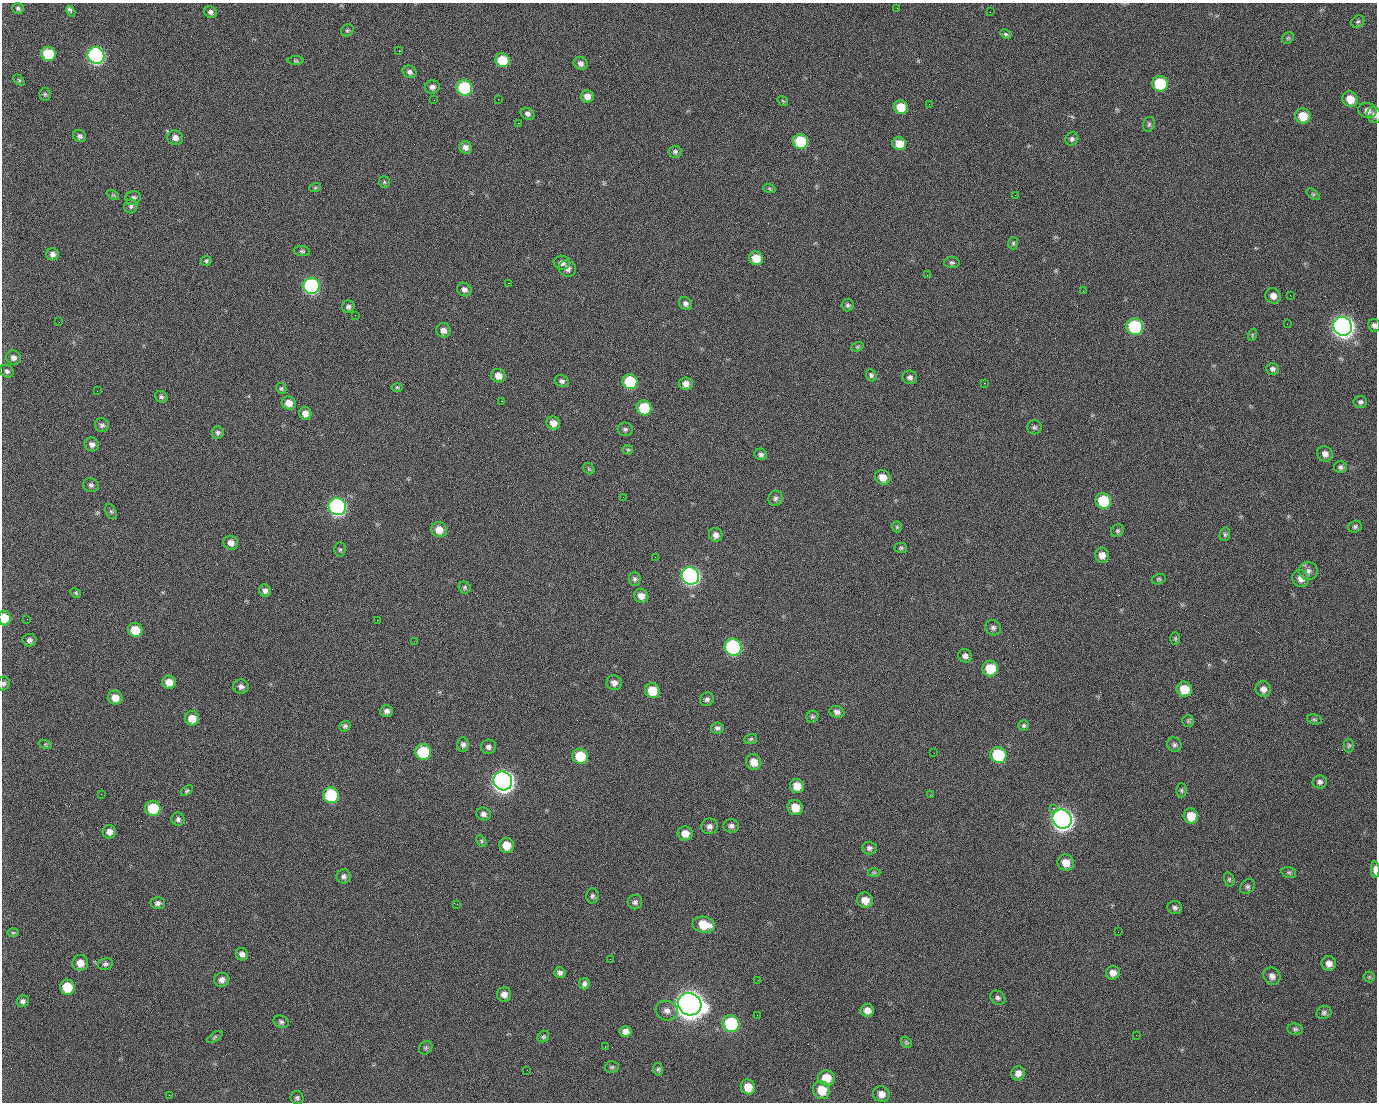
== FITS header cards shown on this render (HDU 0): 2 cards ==
NAXIS1  =                 1375 / length of data axis 1
NAXIS2  =                 1100 / length of data axis 2

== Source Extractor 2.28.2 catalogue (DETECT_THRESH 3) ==
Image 1375 x 1100 px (HDU 0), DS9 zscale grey, 1 PNG px = 1 image px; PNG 1379 x 1104 px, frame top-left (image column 1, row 1100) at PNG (2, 3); each listed source drawn as its Kron ellipse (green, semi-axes under 4 px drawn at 4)
Background 1450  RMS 29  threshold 86.2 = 3 sigma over >= 5 px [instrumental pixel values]
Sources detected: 252; all 252 listed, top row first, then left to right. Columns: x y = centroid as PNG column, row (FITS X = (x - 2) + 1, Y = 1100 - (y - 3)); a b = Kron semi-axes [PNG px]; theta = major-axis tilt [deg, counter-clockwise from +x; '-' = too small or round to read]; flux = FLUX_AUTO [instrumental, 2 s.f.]
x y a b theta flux
18 8 6 5 - 3.7e+03
897 8 2 2 - 9.4e+02
71 11 6 3 -59 6.5e+03
210 12 6 5 - 6.6e+03
990 12 3 2 - 1.6e+03
1358 22 7 5 39 3.6e+03
347 30 7 5 41 3.4e+03
1006 34 6 4 -27 3.5e+03
1288 38 6 5 - 3.0e+03
399 51 2 2 - 2.3e+04
48 54 7 7 - 7.4e+04
96 55 8 8 - 5.1e+05
502 60 7 6 - 5.7e+04
296 61 8 4 0 2.4e+03
581 63 7 6 - 8.4e+03
409 72 7 6 - 5.9e+03
19 80 6 4 -45 2.3e+03
1160 84 8 7 - 1.0e+05
432 87 7 6 - 7.3e+03
464 88 8 7 - 1.8e+05
45 94 6 5 - 3.0e+03
587 96 6 6 - 1.3e+04
498 99 2 2 - 1.3e+03
1350 99 8 7 - 2.6e+04
434 100 2 2 - 4.1e+03
783 101 6 3 -35 2.1e+03
929 104 2 2 - 8.0e+02
901 107 7 6 - 3.6e+04
1367 111 9 7 -18 1.1e+04
528 114 7 5 -26 6.4e+03
1374 115 8 6 -71 7.1e+03
1303 116 8 7 - 3.6e+04
518 123 2 2 - 2.4e+04
1149 124 7 5 74 3.9e+03
80 136 7 6 - 5.8e+03
175 138 8 7 - 1.1e+04
1072 139 7 6 - 4.8e+03
801 141 8 7 - 9.2e+04
899 144 7 6 - 3.0e+04
465 147 6 6 - 9.7e+03
675 152 6 6 - 4.4e+03
384 182 6 5 - 2.7e+03
315 188 6 4 19 2.3e+03
769 188 6 4 -19 2.6e+03
1313 194 7 4 -36 3.1e+03
113 195 6 4 -32 2.4e+03
1015 195 2 2 - 6.8e+03
133 198 8 6 21 6.7e+03
131 206 7 6 - 5.0e+03
1013 243 6 5 - 3.0e+03
302 251 8 5 -8 3.8e+03
52 254 6 6 - 8.7e+03
756 258 7 6 - 3.2e+04
206 261 5 4 - 3.1e+03
562 263 8 7 - 8.4e+03
952 263 7 5 -1 3.8e+03
567 269 9 8 - 1.1e+04
927 275 2 2 - 8.5e+02
508 283 2 2 - 5.7e+04
311 286 8 8 - 3.2e+05
464 290 7 6 - 7.8e+03
1083 291 2 2 - 3.3e+03
1290 295 3 2 - 2.0e+03
1273 296 8 7 - 1.1e+04
686 303 7 6 - 6.3e+03
848 305 6 6 - 4.4e+03
348 307 6 6 - 5.6e+03
355 315 2 2 - 9.7e+02
59 322 3 2 - 1.4e+03
1287 324 2 2 - 1.1e+03
1374 325 6 6 - 6.0e+03
1342 326 10 9 - 1.4e+06
1135 327 8 8 - 1.8e+05
443 330 7 7 - 9.8e+03
1252 335 6 4 72 2.8e+03
857 347 6 4 17 2.5e+03
13 358 7 7 - 8.7e+03
1272 369 6 6 - 5.2e+03
7 371 7 6 - 5.2e+03
871 375 6 5 - 4.0e+03
498 376 7 6 - 1.5e+04
910 377 7 7 - 6.7e+03
562 381 7 5 -23 5.0e+03
630 382 7 7 - 9.2e+04
984 383 2 2 - 2.0e+04
686 384 7 6 - 1.1e+04
397 387 6 4 -1 2.7e+03
281 388 6 5 - 2.9e+03
97 391 2 2 - 1.2e+03
161 397 6 5 - 4.4e+03
501 401 3 2 - 5.8e+04
1360 402 7 6 - 5.1e+03
289 403 7 6 - 1.9e+04
644 408 7 7 - 6.9e+04
305 413 6 6 - 1.4e+04
553 423 7 6 - 1.5e+04
102 425 7 6 - 5.2e+03
1034 427 7 7 - 4.4e+03
625 429 7 7 - 4.9e+03
218 433 6 6 - 4.8e+03
92 444 7 7 - 8.2e+03
628 450 5 5 - 2.5e+03
761 454 6 5 - 5.5e+03
1325 454 8 7 - 9.7e+03
1341 467 6 6 - 4.8e+03
589 469 6 5 - 2.8e+03
883 477 8 7 - 2.1e+04
91 485 8 7 - 5.4e+03
623 497 2 2 - 3.1e+03
775 498 7 7 - 5.5e+03
1103 501 8 7 - 8.9e+04
337 507 9 8 - 5.6e+05
111 511 8 5 -62 3.2e+03
897 527 5 5 - 2.8e+03
1355 527 7 5 18 4.0e+03
439 530 8 7 - 2.1e+04
1118 530 7 6 - 4.2e+03
1225 534 7 5 77 3.9e+03
716 535 7 6 - 9.2e+03
231 543 7 6 - 1.0e+04
901 548 6 5 - 3.5e+03
340 549 7 5 89 3.3e+03
1102 555 7 7 - 1.4e+04
655 557 2 2 - 9.0e+02
1308 571 9 9 - 8.7e+03
690 576 9 8 - 6.7e+05
1301 578 9 8 - 1.3e+04
635 579 7 6 - 4.6e+03
1159 579 7 5 14 3.3e+03
465 588 6 5 - 3.2e+03
265 591 6 6 - 7.6e+03
76 593 6 3 -28 2.4e+03
641 596 7 6 - 1.3e+04
4 618 7 6 - 3.9e+04
27 619 2 2 - 1.7e+03
377 620 2 2 - 1.2e+04
993 628 8 7 - 5.8e+03
135 630 7 7 - 4.1e+04
1175 639 6 4 -89 2.8e+03
29 640 7 6 - 6.7e+03
414 641 2 2 - 7.3e+02
733 647 9 8 - 3.2e+05
965 656 7 6 - 7.6e+03
990 668 8 8 - 4.5e+04
169 682 7 6 - 1.9e+04
3 683 7 6 - 4.6e+03
614 683 8 7 - 1.0e+04
241 687 8 7 - 7.3e+03
1184 689 8 7 - 3.7e+04
1263 689 8 7 - 1.1e+04
652 691 7 7 - 4.4e+04
115 697 7 7 - 2.0e+04
707 699 7 6 - 5.6e+03
387 711 6 6 - 7.4e+03
837 712 7 6 - 7.9e+03
812 717 6 5 - 3.6e+03
192 718 7 7 - 2.1e+04
1314 719 7 5 -16 3.5e+03
1188 721 6 6 - 3.2e+03
345 726 6 5 - 4.1e+03
1024 726 5 5 - 3.6e+03
717 728 6 5 - 5.4e+03
751 739 6 5 - 2.9e+03
45 744 6 4 -19 2.4e+03
463 745 7 5 86 6.4e+03
1174 745 7 7 - 5.4e+03
1349 745 7 5 89 3.3e+03
488 747 7 7 - 7.1e+03
423 752 8 7 - 9.6e+04
934 753 2 2 - 1.5e+03
998 755 8 8 - 1.2e+05
580 756 8 7 - 7.1e+04
754 762 8 7 - 2.1e+04
503 781 9 9 - 1.5e+06
1320 782 7 6 - 5.7e+03
797 786 7 7 - 2.3e+04
1181 790 7 5 -90 3.5e+03
187 791 7 4 37 3.0e+03
101 794 3 2 - 2.6e+03
331 795 8 7 - 1.4e+05
930 795 2 2 - 8.1e+03
795 807 8 7 - 2.8e+04
153 808 8 7 - 7.2e+04
1053 808 2 2 - 1.6e+04
483 814 7 6 - 7.4e+03
1191 816 8 7 - 3.0e+04
178 819 7 6 - 4.9e+03
1062 819 10 9 - 1.5e+06
709 826 8 7 - 7.3e+03
731 826 7 7 - 6.6e+03
109 832 7 6 - 1.1e+04
685 833 7 7 - 1.9e+04
481 841 6 4 -62 2.7e+03
507 845 7 7 - 2.6e+04
869 848 7 6 - 5.4e+03
1066 863 8 8 - 2.3e+04
1375 870 8 4 -90 1.2e+04
874 872 6 4 0 2.9e+03
1289 873 7 5 -16 3.8e+03
344 876 7 7 - 6.1e+03
1229 879 7 5 -76 3.0e+03
1247 886 8 6 43 4.6e+03
592 896 7 6 - 4.9e+03
865 900 8 7 - 1.9e+04
635 902 7 7 - 5.6e+03
158 903 7 6 - 6.1e+03
457 904 3 2 - 1.6e+03
1175 908 7 6 - 5.5e+03
704 925 11 8 -12 4.2e+04
1118 932 2 2 - 2.5e+03
13 933 6 4 1 2.8e+03
242 954 6 6 - 7.6e+03
610 959 2 2 - 2.5e+03
80 963 8 8 - 1.8e+04
105 964 7 6 - 5.0e+03
1329 964 7 7 - 1.1e+04
560 973 5 5 - 6.1e+03
1113 973 7 7 - 1.3e+04
1272 976 9 8 - 9.4e+03
1369 977 5 5 - 2.8e+03
222 980 8 7 - 9.2e+03
758 980 2 2 - 2.0e+03
584 984 6 5 - 5.9e+03
67 987 7 7 - 5.8e+04
504 994 7 7 - 1.2e+04
998 998 8 6 -36 5.1e+03
23 1001 6 5 - 5.4e+03
690 1004 12 11 - 3.2e+06
667 1010 11 9 -22 1.2e+04
867 1010 6 6 - 1.3e+04
1324 1013 8 6 18 4.8e+03
757 1015 2 2 - 1.3e+03
281 1022 8 6 -24 4.6e+03
731 1024 8 8 - 1.9e+05
1295 1029 8 5 -8 4.2e+03
625 1031 6 5 - 1.0e+04
1136 1035 2 2 - 8.9e+02
215 1037 9 3 34 2.9e+03
543 1037 6 5 - 3.4e+03
906 1042 6 4 -48 2.8e+03
605 1047 3 2 - 4.1e+03
426 1048 7 6 - 3.7e+03
612 1067 7 5 3 3.4e+03
658 1069 6 5 - 3.2e+03
527 1070 2 2 - 7.6e+02
1018 1073 7 7 - 1.1e+04
826 1078 8 8 - 3.4e+04
748 1087 7 7 - 2.9e+04
821 1090 9 8 - 3.6e+04
881 1094 8 7 - 1.4e+04
169 1095 2 2 - 5.5e+03
297 1098 7 6 - 4.4e+03
At the frame edge (FLAGS 8, measured only in part): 5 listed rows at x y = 1374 115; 1374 325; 4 618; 3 683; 1375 870